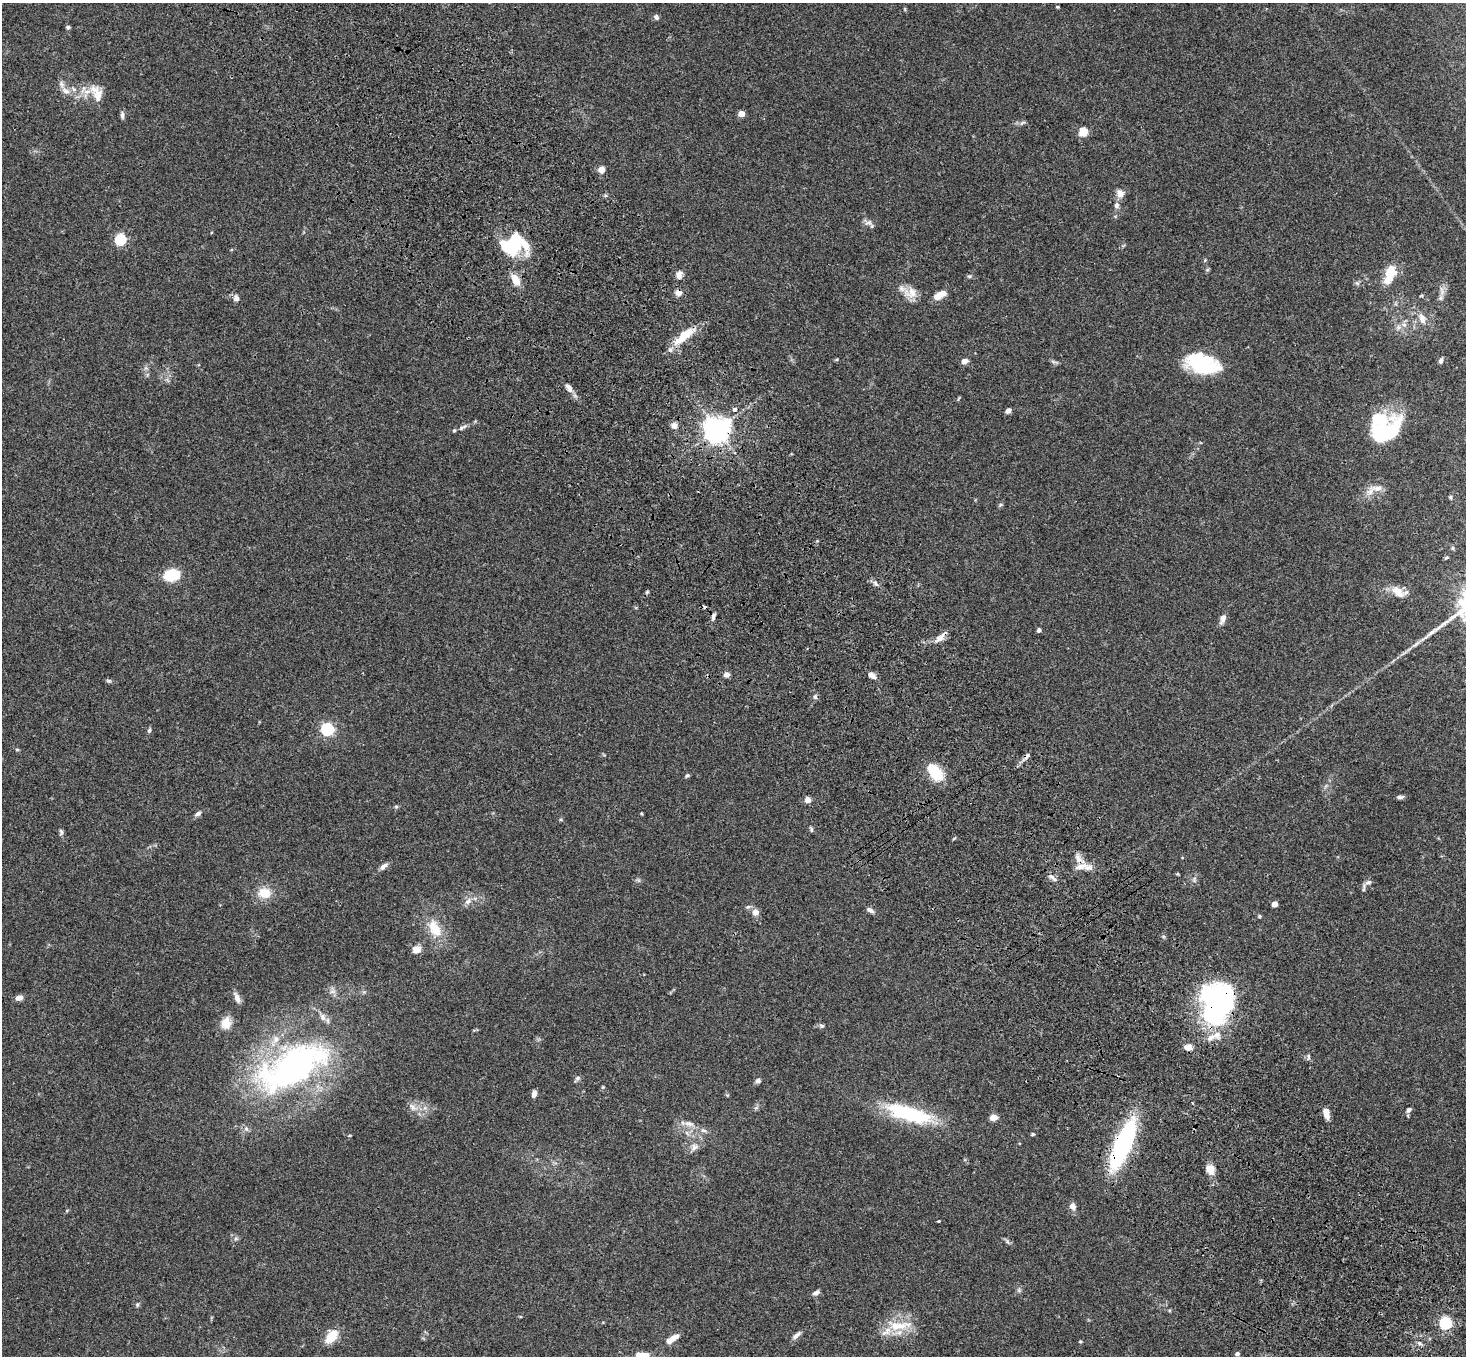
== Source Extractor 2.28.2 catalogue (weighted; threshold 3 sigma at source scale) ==
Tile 6 of 4 x 4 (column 2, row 2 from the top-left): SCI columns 1572-3035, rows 3084-4437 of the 6069 x 6028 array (HDU 1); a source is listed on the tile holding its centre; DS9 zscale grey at full resolution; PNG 1468 x 1358 px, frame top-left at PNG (2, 3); no overlay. Shown black and unused: <1% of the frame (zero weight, under 3 of 4 exposures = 6% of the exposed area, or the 3 px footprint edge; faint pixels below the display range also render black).
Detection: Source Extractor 2.28.2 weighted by HDU 2 'WHT'; one run over the whole footprint, this tile lists its part. Background 0.0598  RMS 0.0053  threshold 0.0237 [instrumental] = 3 sigma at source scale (4.5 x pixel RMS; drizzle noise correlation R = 1.50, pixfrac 1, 0.05/0.05 arcsec/px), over >= 5 px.
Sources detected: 135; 4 inside a brighter object's white glare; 3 cosmic-ray / hot-pixel residue — not listed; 12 inside a brighter listed object's ellipse — not listed separately; the other 116 listed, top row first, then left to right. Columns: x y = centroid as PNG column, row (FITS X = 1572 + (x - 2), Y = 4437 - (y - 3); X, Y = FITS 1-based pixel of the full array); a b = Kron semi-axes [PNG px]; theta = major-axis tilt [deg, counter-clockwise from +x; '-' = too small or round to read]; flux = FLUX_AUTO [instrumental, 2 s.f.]
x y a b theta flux
1057 7 4 3 - 0.52
656 17 7 5 -51 1.4
68 27 6 5 - 0.89
65 90 15 7 -33 3.8
97 94 21 11 -66 7.4
741 114 4 4 - 7
122 115 10 5 -86 1.4
1023 122 7 4 20 0.95
1083 132 5 5 - 20
601 169 5 4 - 10
1120 193 8 7 - 4.1
1117 205 8 7 - 1.8
868 223 13 6 5 2.1
120 239 6 5 - 50
512 245 26 21 27 32
1390 274 23 10 73 12
679 275 11 8 80 2.4
969 276 6 4 -18 0.76
515 279 14 7 -60 6.8
1357 283 6 5 - 0.92
678 293 8 8 - 2.5
911 293 20 14 -4 6.6
940 295 15 7 30 6
236 298 9 7 -79 2
1441 298 7 6 - 1.4
1422 318 15 8 -72 3.7
1404 325 7 6 - 1.7
684 336 31 10 40 13
964 361 6 5 - 3.2
1441 361 7 5 74 1.2
1201 363 32 19 -17 35
569 387 14 7 -59 3.1
1008 411 6 5 - 1.9
1378 418 54 24 -28 31
674 426 7 7 - 2.9
462 428 12 5 32 1.6
717 429 8 8 - 500
1377 488 18 7 -3 4.2
1450 497 5 4 - 0.65
171 575 15 10 10 19
875 583 10 5 -56 1.6
1398 591 20 11 -39 6.8
647 592 4 4 - 0.62
713 616 9 5 76 1.4
1223 619 13 6 69 2.9
1039 630 4 4 - 1.6
939 638 14 8 35 3.9
726 675 6 5 - 3
872 675 9 5 -39 3
109 681 7 5 0 0.89
815 697 6 5 - 1
327 729 6 5 - 83
149 730 6 4 62 0.9
17 750 6 4 -1 0.53
935 772 18 10 -52 19
687 776 6 5 - 0.76
1400 797 9 4 3 1.4
808 800 7 7 - 2.3
396 806 6 4 0 0.69
198 814 9 6 31 1.4
811 829 7 4 -77 0.77
61 832 9 5 -73 1.1
1078 858 15 7 -64 3.5
383 866 11 6 41 2.2
1081 866 16 7 18 4.1
1053 878 14 6 -42 2.1
1194 879 10 3 79 1
1369 882 8 6 25 1.6
265 893 12 11 - 9.4
468 901 10 7 45 2.6
1274 904 5 4 - 3.2
870 910 10 5 -31 1.8
755 912 8 7 - 3.3
1260 916 5 4 - 0.62
435 928 24 13 -60 11
417 949 10 8 27 4.2
19 998 10 6 9 2.2
237 998 14 7 -68 2.9
1219 1000 37 25 60 73
226 1023 16 12 78 6.1
822 1026 7 5 -12 1.1
1217 1035 11 9 30 4
1188 1047 9 7 2 3.3
1308 1057 9 3 86 0.88
294 1066 94 46 29 150
578 1078 8 6 5 1.2
758 1081 6 5 - 1.6
603 1087 5 4 - 0.59
534 1094 7 5 73 2.5
413 1107 13 7 -51 3
1409 1110 7 5 52 1.3
908 1113 54 16 -16 41
1326 1113 11 6 -76 4.3
993 1118 8 6 15 3.5
689 1124 14 7 -17 3.1
246 1129 7 5 -69 1.4
704 1130 9 4 -1 1.3
1033 1134 5 4 - 0.68
350 1135 4 3 - 0.45
1123 1145 48 14 67 83
694 1147 12 8 36 3
1210 1169 14 9 -62 4.3
1073 1206 7 6 - 3.1
939 1221 3 2 - 0.4
1007 1241 7 5 -47 1
816 1292 9 5 24 1.6
137 1305 6 5 - 0.78
1446 1323 6 5 - 67
895 1326 17 13 -14 10
796 1335 12 5 39 2.1
331 1336 14 8 51 12
672 1339 15 6 34 5.7
1080 1342 4 4 - 0.57
1419 1343 8 4 -31 1.2
1237 1354 5 4 - 1.5
642 1355 17 7 -2 5.4
Overlapping masked pixels (flux is a lower limit): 6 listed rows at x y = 678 293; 684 336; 717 429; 939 638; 1219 1000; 1123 1145
Isophote crosses this tile's border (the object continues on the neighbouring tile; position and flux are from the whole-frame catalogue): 1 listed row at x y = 642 1355